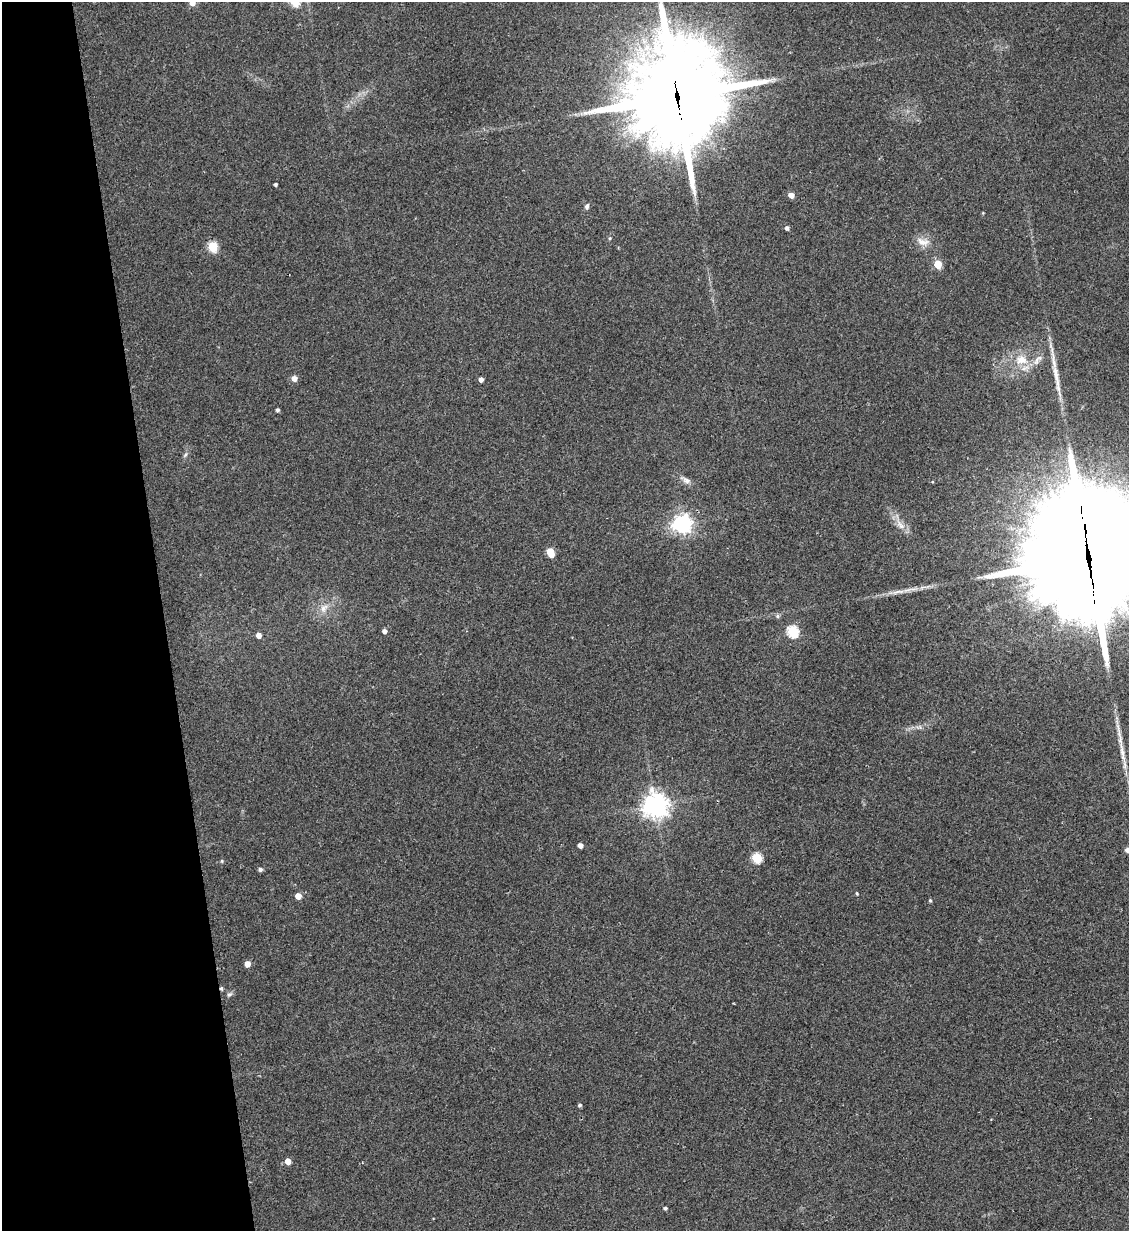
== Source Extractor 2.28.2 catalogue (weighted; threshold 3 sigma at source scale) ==
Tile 5 of 4 x 4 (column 1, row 2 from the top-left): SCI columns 149-1275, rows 2471-3699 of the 4909 x 4937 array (HDU 1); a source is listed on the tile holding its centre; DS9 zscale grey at full resolution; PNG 1131 x 1233 px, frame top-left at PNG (2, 2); no overlay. Shown black and unused: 14% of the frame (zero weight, under 2 of 3 exposures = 1% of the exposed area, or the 3 px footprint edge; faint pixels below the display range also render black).
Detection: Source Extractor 2.28.2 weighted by HDU 2 'WHT'; one run over the whole footprint, this tile lists its part. Background 0.0794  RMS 0.0076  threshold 0.0344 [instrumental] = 3 sigma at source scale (4.5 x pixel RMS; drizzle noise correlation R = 1.50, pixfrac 1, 0.05/0.05 arcsec/px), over >= 5 px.
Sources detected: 43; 1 cosmic-ray / hot-pixel residue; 1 long thin detection or spike segment (spike, bleed or trail) — not listed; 1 inside a brighter listed object's ellipse — not listed separately; the other 40 listed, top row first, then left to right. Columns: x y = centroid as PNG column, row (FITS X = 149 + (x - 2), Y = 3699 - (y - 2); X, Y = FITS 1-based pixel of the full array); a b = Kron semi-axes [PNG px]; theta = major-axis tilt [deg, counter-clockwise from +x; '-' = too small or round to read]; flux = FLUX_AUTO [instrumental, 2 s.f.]
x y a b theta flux
192 3 5 5 - 5.2
677 97 36 30 -88 12000
275 184 3 3 - 1.2
791 195 5 4 - 5.8
587 206 8 5 74 1.9
787 228 5 4 - 2.2
923 242 18 10 -15 7.4
213 246 5 5 - 44
938 264 5 5 - 21
1021 360 17 13 -5 13
294 378 5 5 - 4.8
481 379 4 4 - 3
277 410 4 3 - 1.6
186 454 6 4 70 1.3
686 480 12 7 -27 3.6
682 524 7 7 - 360
901 525 14 8 -51 5.8
550 552 7 5 -67 20
1089 558 62 33 -82 29000
898 592 21 5 11 5.7
324 608 13 8 44 5.6
778 616 6 5 - 1.6
385 631 4 4 - 3.1
793 631 6 5 - 70
258 635 4 4 - 5.3
1122 752 40 5 -80 11
655 805 9 8 - 600
580 845 4 4 - 4.4
1127 850 5 5 - 3.6
757 858 5 5 - 48
222 861 5 4 - 0.93
260 869 5 5 - 2
857 893 5 3 - 0.76
298 896 5 5 - 7.2
930 900 4 3 - 1.1
247 964 5 4 - 6.7
229 994 7 5 19 1.6
580 1105 4 4 - 1.4
288 1161 5 5 - 7.4
665 1208 4 4 - 1.3
Overlapping masked pixels (flux is a lower limit): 2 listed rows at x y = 677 97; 1089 558
Isophote crosses this tile's border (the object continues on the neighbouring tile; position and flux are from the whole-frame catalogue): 4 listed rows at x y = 192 3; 677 97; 1089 558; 1127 850